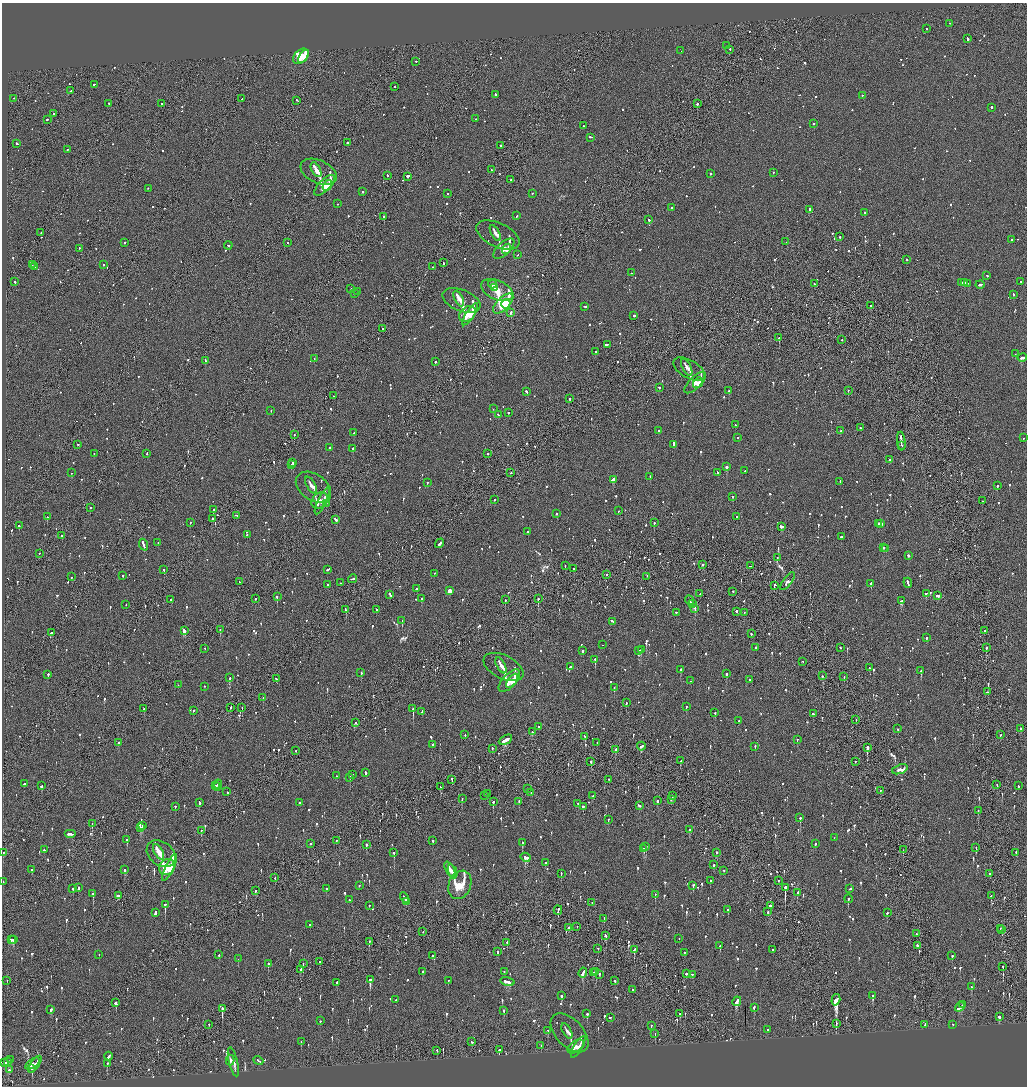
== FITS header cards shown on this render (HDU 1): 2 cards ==
NAXIS1  =                 2050
NAXIS2  =                 2168

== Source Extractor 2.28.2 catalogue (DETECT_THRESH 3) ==
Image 2050 x 2168 px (HDU 1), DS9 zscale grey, zoomed out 1/2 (1 PNG px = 2 x 2 image px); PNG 1029 x 1088 px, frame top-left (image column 2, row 2168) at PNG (2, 3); each listed source drawn as its Kron ellipse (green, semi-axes under 4 px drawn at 4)
Background -0.1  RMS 0.098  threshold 0.293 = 3 sigma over >= 5 px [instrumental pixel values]
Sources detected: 1513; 83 cannot appear on this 1/2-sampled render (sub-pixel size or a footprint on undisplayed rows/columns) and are neither listed nor drawn; of the other 1430, the 500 brightest by FLUX_AUTO listed and drawn (930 fainter detections omitted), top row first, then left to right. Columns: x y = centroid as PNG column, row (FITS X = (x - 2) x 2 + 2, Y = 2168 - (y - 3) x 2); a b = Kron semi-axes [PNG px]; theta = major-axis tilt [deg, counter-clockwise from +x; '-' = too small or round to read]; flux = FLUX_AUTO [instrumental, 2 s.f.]
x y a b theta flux
950 24 2 2 - 140
926 29 2 2 - 82
968 39 3 2 - 220
727 46 2 1 - 62
730 50 2 2 - 76
681 51 2 1 - 60
301 57 9 6 42 720
303 57 7 3 56 510
416 62 2 2 - 220
94 85 2 2 - 160
394 87 2 2 - 68
70 91 2 1 - 61
495 95 2 2 - 140
862 96 2 2 - 62
14 99 2 2 - 72
242 99 2 1 - 80
297 101 3 2 - 140
109 104 2 2 - 180
161 104 2 1 - 110
697 104 2 2 - 750
991 108 2 2 - 180
54 114 2 2 - 66
476 119 2 2 - 230
47 120 2 2 - 130
814 124 2 2 - 78
583 126 2 2 - 190
591 137 4 2 - 130
347 143 2 2 - 310
17 144 2 2 - 120
501 146 3 2 - 150
67 150 2 2 - 96
316 170 8 3 -62 210
491 170 2 1 - 93
319 172 19 11 -24 410
773 173 2 2 - 71
710 174 2 2 - 200
387 176 2 2 - 79
407 177 2 2 - 620
511 180 2 2 - 81
325 186 13 5 46 560
327 186 6 3 56 330
148 189 2 2 - 86
363 192 2 2 - 780
447 194 2 2 - 72
532 194 2 2 - 68
338 204 2 2 - 70
671 208 2 2 - 86
809 210 4 2 - 180
864 213 2 2 - 260
517 216 2 2 - 64
384 217 2 2 - 270
649 220 2 2 - 410
41 233 2 2 - 100
495 233 8 3 -62 110
498 236 23 12 -25 220
839 237 2 2 - 160
1012 240 2 2 - 74
786 242 2 1 - 98
124 243 2 2 - 130
288 243 2 2 - 71
228 246 4 2 - 150
79 249 2 1 - 73
504 249 13 6 43 280
507 249 5 3 - 160
518 255 2 2 - 130
907 260 2 2 - 84
443 263 3 1 - 96
32 265 2 2 - 290
103 265 2 2 - 130
34 267 2 1 - 64
433 267 2 1 - 72
631 273 2 1 - 64
987 276 2 2 - 110
15 282 2 2 - 140
1021 282 2 2 - 72
962 283 3 2 - 130
965 283 4 2 - 150
814 284 2 2 - 140
968 284 3 2 - 130
492 285 4 2 - 150
980 285 4 2 - 180
495 288 3 3 - 300
351 289 2 2 - 72
497 290 17 9 -24 1000
358 292 2 2 - 78
354 294 2 2 - 94
1013 295 2 2 - 67
459 299 8 3 -63 220
461 301 20 10 -22 440
503 304 13 6 44 1400
506 304 5 3 - 730
871 306 2 2 - 73
585 307 3 2 - 71
511 313 3 1 - 200
467 314 9 7 44 500
470 315 13 4 57 440
634 316 2 2 - 510
383 329 2 2 - 150
779 338 2 1 - 320
842 340 2 2 - 99
607 345 4 2 - 110
596 352 2 2 - 170
1015 354 2 2 - 59
1022 358 5 2 - 250
314 359 2 2 - 150
205 361 3 2 - 78
435 362 2 2 - 750
687 368 9 3 -62 81
689 369 17 9 -30 160
695 383 14 6 45 210
698 383 6 4 52 130
659 388 2 2 - 84
729 391 2 2 - 67
848 391 2 2 - 69
526 392 3 2 - 100
333 396 2 1 - 71
569 399 2 2 - 96
493 409 2 2 - 110
271 411 2 2 - 67
508 413 2 2 - 260
498 415 3 2 - 86
735 425 2 1 - 90
860 428 2 2 - 67
658 431 2 2 - 77
840 431 2 2 - 70
354 433 2 2 - 110
294 435 2 1 - 190
737 438 2 2 - 79
1023 438 2 2 - 62
901 442 9 2 -83 480
78 445 2 2 - 72
674 445 3 2 - 380
902 446 2 1 - 110
330 448 2 2 - 130
353 449 2 2 - 260
94 454 2 2 - 61
147 454 2 2 - 120
488 454 2 2 - 97
889 460 2 2 - 93
293 463 2 2 - 230
291 464 2 2 - 170
727 467 2 2 - 320
745 471 2 2 - 77
72 473 2 2 - 240
510 473 2 1 - 81
718 473 3 2 - 70
650 477 2 2 - 140
613 480 4 2 - 790
840 482 3 2 - 71
427 483 2 2 - 72
311 486 9 3 -62 110
997 486 2 2 - 67
313 488 19 13 -35 200
733 497 2 2 - 82
494 500 2 2 - 83
320 501 9 7 44 230
322 501 14 4 64 210
982 501 2 2 - 99
326 504 2 1 - 79
90 508 2 1 - 190
214 510 2 2 - 170
618 511 2 2 - 60
557 514 2 2 - 65
237 516 3 2 - 79
47 517 2 2 - 90
737 517 2 2 - 120
212 519 2 2 - 260
335 520 4 2 - 170
190 523 2 2 - 85
654 523 2 2 - 170
878 524 2 2 - 440
881 524 3 2 - 300
19 526 2 2 - 88
781 527 4 2 - 150
527 532 2 2 - 71
247 535 2 2 - 170
62 536 2 2 - 230
841 537 2 2 - 210
158 543 2 2 - 60
440 544 5 2 - 200
144 545 6 2 -69 410
884 548 3 2 - 93
886 549 3 2 - 170
39 554 2 1 - 62
908 556 3 2 - 140
777 558 2 2 - 59
703 565 2 2 - 110
565 566 3 2 - 82
750 566 3 2 - 310
574 569 2 2 - 63
164 570 2 2 - 240
328 570 3 2 - 91
434 574 2 2 - 76
606 575 2 2 - 66
123 576 2 2 - 180
72 577 2 2 - 140
647 577 2 1 - 83
353 579 4 2 - 190
240 582 2 2 - 71
787 582 10 4 54 69
340 583 2 1 - 130
908 583 5 2 - 200
871 584 2 2 - 330
328 585 3 2 - 140
774 586 2 1 - 140
417 589 3 2 - 100
449 591 3 2 - 17000
733 592 2 2 - 110
700 594 2 2 - 160
926 594 2 2 - 350
390 595 4 2 - 130
938 596 4 2 - 210
277 597 2 2 - 280
255 599 2 1 - 200
422 599 2 2 - 200
538 599 2 1 - 290
171 600 3 2 - 59
505 600 2 2 - 110
689 601 5 1 - 190
901 601 4 2 - 610
692 604 4 2 - 160
126 605 2 1 - 71
695 609 4 2 - 350
346 610 3 2 - 210
376 610 2 2 - 240
736 612 2 2 - 690
676 613 2 2 - 120
744 613 2 2 - 63
402 621 2 2 - 320
612 622 3 2 - 140
220 630 2 2 - 84
184 631 4 2 - 480
985 631 2 1 - 74
51 633 3 2 - 190
751 634 2 2 - 75
927 638 2 2 - 100
603 645 2 1 - 65
755 648 2 2 - 79
840 648 2 2 - 65
986 648 2 2 - 340
205 649 2 2 - 64
641 650 3 2 - 230
583 651 2 2 - 280
639 651 3 1 - 120
595 660 2 2 - 370
803 662 2 2 - 63
501 666 9 3 -63 140
570 667 2 2 - 110
503 668 21 12 -26 260
869 668 3 2 - 100
680 670 2 2 - 320
921 671 3 2 - 370
361 673 2 2 - 130
726 674 2 2 - 340
48 675 2 2 - 120
822 676 2 2 - 76
844 677 2 1 - 69
229 678 2 2 - 180
276 679 2 2 - 130
749 680 2 2 - 120
509 681 14 6 47 350
512 681 8 4 53 240
690 681 2 2 - 140
178 685 2 2 - 80
204 687 2 2 - 65
614 688 2 1 - 92
987 692 3 2 - 120
263 698 2 2 - 62
626 703 2 2 - 110
686 707 2 2 - 120
230 708 2 2 - 78
242 708 2 1 - 67
144 709 2 2 - 83
413 709 3 2 - 710
193 711 2 2 - 65
422 712 3 2 - 74
715 713 2 2 - 130
813 714 2 2 - 110
856 720 2 2 - 310
739 721 3 2 - 210
355 723 2 2 - 140
538 727 2 2 - 70
898 729 2 2 - 66
1020 729 2 2 - 99
532 732 2 2 - 78
465 735 2 2 - 69
1000 735 3 2 - 83
585 737 3 2 - 85
505 740 7 2 27 830
797 740 2 2 - 67
119 743 2 2 - 140
597 743 2 2 - 81
432 745 2 2 - 220
641 747 4 2 - 200
755 747 3 2 - 89
867 748 3 2 - 560
492 749 2 2 - 110
616 750 3 2 - 220
296 751 2 1 - 88
681 761 3 2 - 130
591 762 2 2 - 180
856 762 2 2 - 76
900 770 8 4 20 65
365 773 3 2 - 180
353 775 2 2 - 110
336 776 2 2 - 73
350 778 2 2 - 130
452 780 3 1 - 80
609 780 2 2 - 71
24 784 3 2 - 350
218 785 4 2 - 110
997 785 2 1 - 310
42 786 3 2 - 310
215 786 2 2 - 150
1018 786 2 2 - 70
217 787 2 2 - 94
440 787 2 2 - 76
528 789 2 2 - 120
880 791 2 1 - 200
227 792 2 2 - 93
531 793 2 2 - 110
487 794 2 2 - 60
485 796 2 2 - 69
593 796 2 2 - 160
672 796 2 1 - 130
462 799 3 2 - 85
671 800 3 2 - 82
657 801 3 2 - 92
493 802 2 2 - 400
519 802 2 2 - 130
199 803 3 2 - 150
299 803 2 2 - 93
578 804 2 2 - 86
639 806 3 2 - 140
175 807 2 2 - 63
583 807 2 2 - 300
978 811 2 2 - 65
800 818 3 2 - 180
608 820 2 1 - 230
92 824 2 1 - 210
143 826 2 2 - 150
141 828 4 2 - 220
689 830 3 2 - 200
201 831 2 2 - 71
70 834 6 2 0 200
834 838 2 1 - 78
127 840 3 2 - 150
336 841 2 2 - 70
433 841 2 2 - 70
522 843 3 2 - 210
311 844 2 2 - 180
815 844 2 2 - 200
366 845 3 2 - 200
646 847 2 2 - 120
976 848 2 1 - 73
644 849 3 2 - 220
44 850 2 2 - 92
903 850 2 1 - 79
158 852 8 3 -61 310
3 853 2 2 - 170
394 853 2 2 - 280
717 853 2 2 - 130
1016 853 3 2 - 99
161 854 16 11 -39 530
526 858 5 3 - 480
545 863 2 2 - 80
714 865 2 2 - 75
167 868 8 7 - 720
170 868 15 4 64 680
32 870 2 2 - 210
125 870 2 2 - 900
450 870 8 3 -62 200
724 871 2 2 - 71
453 872 7 3 -67 230
561 874 2 2 - 92
990 874 2 2 - 67
275 878 2 1 - 64
710 881 2 2 - 94
778 881 2 2 - 62
3 882 2 2 - 100
460 885 15 11 67 860
359 886 2 2 - 67
693 886 2 2 - 94
79 888 2 2 - 150
785 888 3 2 - 1800
73 889 2 2 - 96
326 889 2 2 - 72
850 889 2 1 - 490
255 891 3 2 - 85
797 893 3 2 - 87
93 894 2 2 - 110
655 895 3 2 - 71
118 896 3 2 - 130
991 896 3 2 - 73
404 898 5 2 - 190
848 899 4 2 - 95
349 900 2 2 - 140
406 902 2 2 - 120
592 903 2 2 - 150
165 905 3 2 - 500
369 906 2 2 - 190
770 906 3 2 - 770
728 910 2 2 - 130
558 911 5 2 - 210
768 912 2 2 - 230
155 913 3 2 - 270
887 913 2 2 - 100
604 919 3 2 - 95
310 925 2 2 - 110
577 927 3 1 - 68
569 928 3 2 - 100
1000 929 2 1 - 66
1002 930 3 2 - 120
423 932 2 1 - 72
916 934 2 1 - 73
606 936 3 2 - 140
679 939 2 1 - 170
11 940 3 3 - 140
13 940 3 2 - 140
369 942 3 1 - 100
507 943 2 2 - 88
720 946 3 2 - 120
918 946 3 2 - 70
598 949 2 2 - 95
634 950 4 2 - 260
773 950 2 2 - 64
497 952 2 2 - 140
684 953 2 2 - 75
99 955 2 2 - 120
219 955 2 2 - 86
433 956 2 2 - 83
952 956 2 2 - 140
238 959 2 2 - 120
320 962 2 2 - 69
268 964 3 2 - 160
303 964 2 1 - 200
1003 967 3 2 - 63
300 970 3 2 - 130
423 972 2 2 - 93
504 972 2 2 - 73
596 972 2 2 - 200
583 973 5 2 - 310
593 973 3 2 - 740
686 974 2 2 - 530
599 975 3 2 - 110
693 975 3 2 - 100
370 980 4 2 - 600
7 981 2 1 - 100
448 981 2 2 - 63
615 981 2 2 - 230
507 982 7 3 -14 310
337 983 3 2 - 78
971 987 3 2 - 74
633 990 2 2 - 75
561 996 3 2 - 180
873 996 3 2 - 290
396 1000 2 2 - 95
836 1000 6 3 74 3900
737 1002 5 2 - 730
116 1003 4 2 - 340
962 1005 3 2 - 130
960 1007 5 3 - 260
754 1008 3 2 - 160
222 1009 3 2 - 960
51 1010 3 2 - 120
504 1011 3 2 - 220
587 1014 2 2 - 210
680 1014 2 2 - 65
999 1017 3 2 - 240
610 1018 2 1 - 110
320 1021 2 2 - 94
836 1024 4 2 - 68
209 1025 2 1 - 65
925 1025 3 2 - 470
953 1025 2 2 - 60
651 1026 2 2 - 83
767 1030 2 2 - 64
548 1031 3 2 - 59
567 1031 8 3 -61 63
569 1033 23 13 -46 160
655 1034 3 1 - 59
301 1042 2 2 - 63
472 1042 2 2 - 76
541 1046 2 2 - 70
576 1047 9 5 35 140
578 1047 12 4 59 130
499 1050 2 2 - 410
437 1051 2 1 - 95
109 1057 4 2 - 140
10 1060 3 2 - 180
230 1061 5 3 - 100
258 1061 5 2 - 350
8 1062 3 2 - 100
233 1062 15 3 -76 98
4 1063 4 2 - 120
32 1064 8 4 34 60
107 1064 2 2 - 96
35 1065 10 3 56 72
32 1069 4 2 - 130
9 1070 2 2 - 140
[930 fainter detections neither listed nor drawn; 83 sub-pixel or undisplayed-footprint detections neither listed nor drawn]